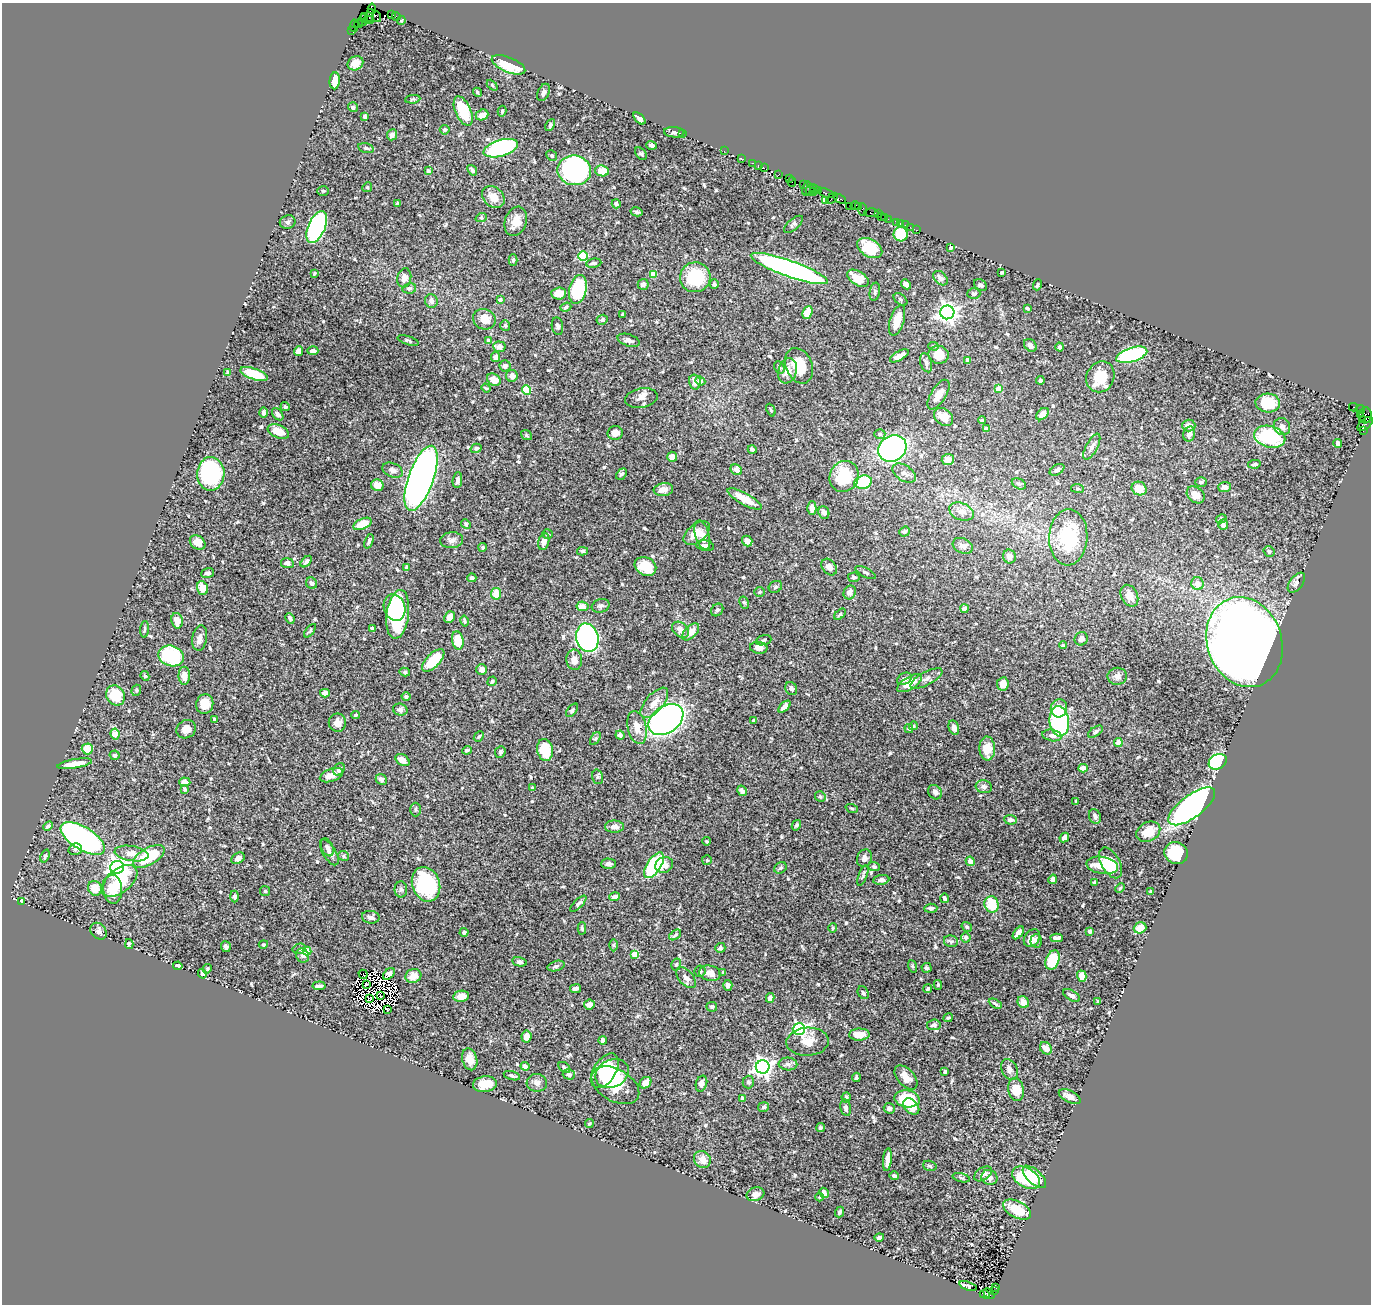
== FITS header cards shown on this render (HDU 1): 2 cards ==
NAXIS1  =                 1369
NAXIS2  =                 1302

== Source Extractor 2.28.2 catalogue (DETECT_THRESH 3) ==
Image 1369 x 1302 px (HDU 1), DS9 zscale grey, 1 PNG px = 1 image px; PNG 1373 x 1306 px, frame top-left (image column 1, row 1302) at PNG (2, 3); each listed source drawn as its Kron ellipse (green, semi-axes under 4 px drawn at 4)
Background 1.62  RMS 0.028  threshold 0.0855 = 3 sigma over >= 5 px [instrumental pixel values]
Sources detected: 590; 6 with non-positive FLUX_AUTO (blend fragments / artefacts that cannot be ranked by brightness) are neither listed nor drawn; of the other 584, the 500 brightest by FLUX_AUTO listed and drawn (84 fainter detections omitted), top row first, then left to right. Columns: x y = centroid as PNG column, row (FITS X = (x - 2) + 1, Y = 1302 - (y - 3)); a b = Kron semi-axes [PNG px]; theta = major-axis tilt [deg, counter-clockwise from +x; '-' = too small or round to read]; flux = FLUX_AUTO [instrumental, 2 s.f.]
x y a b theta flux
372 9 5 4 - 840
391 14 4 2 - 140
365 16 4 2 - 210
369 16 7 3 71 440
396 16 4 2 - 100
377 17 5 3 - 170
363 20 6 2 75 210
368 20 5 2 - 340
401 20 4 3 - 2.9
358 24 4 3 - 200
354 26 6 3 87 190
351 31 2 2 - 50
355 63 8 7 - 18
509 65 18 7 -23 58
335 81 8 5 85 21
492 85 6 4 -45 2.3
477 92 5 3 - 3.3
544 92 9 5 63 6
413 99 8 4 5 2.9
353 107 5 4 - 4.6
463 111 15 7 -66 64
502 111 5 3 - 3
482 115 6 5 - 15
365 116 4 4 - 5.7
639 118 7 4 -45 9.4
550 125 6 4 63 3.4
445 130 5 4 - 4.1
674 132 10 5 -4 5
682 134 2 2 - 34
392 135 5 5 - 7.6
652 145 5 3 - 4.5
366 148 8 4 -14 3.2
501 148 18 8 16 280
724 151 2 2 - 70
641 154 7 5 -49 3.4
552 156 5 5 - 3.5
741 158 3 2 - 100
753 163 3 2 - 160
758 166 3 2 - 110
764 168 2 2 - 110
472 170 6 4 -52 4.7
574 170 17 15 -9 530
428 171 4 3 - 7.3
602 171 7 5 -10 30
778 174 4 2 - 130
789 178 3 3 - 140
792 182 5 2 - 84
803 185 4 3 - 210
367 187 5 4 - 2.3
806 188 7 3 76 580
815 189 5 3 - 230
810 190 5 2 - 130
323 191 6 5 - 2.6
818 191 4 3 - 470
813 192 3 2 - 130
826 193 8 3 -21 640
493 197 12 9 -45 22
832 198 7 3 43 280
840 199 6 3 -24 430
826 200 3 3 - 260
398 203 4 3 - 2.6
616 204 4 4 - 4.9
855 205 4 2 - 160
849 206 2 2 - 130
858 206 4 3 - 150
863 209 6 3 -87 200
637 212 6 3 -14 3.5
871 213 7 4 -2 360
878 214 3 2 - 140
881 216 2 2 - 100
885 217 3 2 - 110
481 218 6 3 18 2.3
888 219 3 2 - 30
516 221 15 10 70 25
288 222 8 7 - 5.2
896 222 4 3 - 200
900 223 3 3 - 96
793 224 11 5 40 5
905 225 2 2 - 33
317 227 17 8 67 460
910 227 2 2 - 22
916 230 3 2 - 66
901 234 7 7 - 59
870 248 13 8 -29 55
951 248 3 3 - 4.6
583 256 5 5 - 98
513 260 6 4 89 3.4
594 263 8 4 8 5.6
789 269 41 8 -19 640
1002 272 3 3 - 2.3
314 273 4 3 - 2.4
654 274 4 4 - 37
695 277 15 15 - 100
404 278 10 7 78 14
858 278 12 7 -32 39
940 278 8 5 -45 9.6
643 284 5 5 - 8.6
714 284 5 4 - 4.9
906 284 5 4 - 9.4
980 285 7 5 -39 3.9
1037 285 5 3 - 2.9
409 288 7 5 12 4.8
578 289 15 8 78 170
875 292 9 5 81 4.2
559 293 7 6 - 21
974 294 6 5 - 4
900 299 8 5 -39 3.3
500 300 4 4 - 3.8
431 301 7 6 - 6.8
566 307 6 4 20 3.1
1027 308 4 3 - 3.1
808 312 7 4 67 31
947 312 7 7 - 1100
623 314 3 3 - 3.1
484 319 11 10 - 27
602 320 6 4 27 4
897 320 16 7 73 27
505 326 5 5 - 3.3
557 326 9 5 -81 4.9
408 340 11 4 -17 3.4
488 340 4 4 - 3.8
628 340 11 6 -18 7.2
1030 345 7 5 -47 8.6
933 346 5 4 - 2.4
499 347 6 5 - 9.6
1060 347 4 4 - 5
298 351 5 4 - 12
313 351 5 3 - 8.1
939 355 10 9 - 29
1132 355 16 7 17 300
899 356 10 4 30 13
495 357 5 4 - 7.6
968 360 4 3 - 9.8
926 363 10 5 -72 6
505 366 5 5 - 6.4
799 366 18 13 -67 59
779 367 6 5 - 4.9
787 371 13 9 72 19
228 372 4 3 - 5.5
254 374 14 5 -19 57
512 376 6 5 - 10
1100 377 16 13 60 47
494 380 7 5 -33 22
1040 380 4 3 - 3.9
700 381 5 4 - 4.4
695 382 7 5 -77 13
486 388 5 3 - 2.3
999 389 4 4 - 19
526 390 4 4 - 92
939 395 17 7 58 18
641 398 16 9 11 12
1268 403 12 9 -3 72
285 407 4 4 - 3.3
1353 407 5 3 - 850
1360 409 5 3 - 100
771 410 6 4 -68 2.7
263 413 5 4 - 4.7
278 414 7 4 -51 7.1
1042 414 7 5 43 14
1360 414 3 3 - 730
1366 415 8 6 -89 610
944 417 10 8 -39 22
1362 419 3 2 - 73
982 420 4 4 - 2.5
1365 424 9 5 41 520
1189 426 7 6 - 14
1282 427 9 7 -57 9.4
986 429 4 4 - 12
278 431 11 6 -23 27
1363 431 3 2 - 140
615 433 7 7 - 15
880 434 5 5 - 3.3
1189 434 8 5 77 11
526 435 6 4 -38 2.6
1270 437 16 10 -16 140
1338 443 4 4 - 7.1
1092 447 14 5 62 9.4
476 448 5 4 - 4
892 448 15 12 36 600
752 450 4 3 - 4.6
672 457 5 5 - 17
948 459 6 5 - 18
1254 464 6 3 10 3.1
393 470 11 7 -24 7.7
736 470 6 5 - 11
1057 470 8 5 31 6.6
904 473 13 7 -34 9.9
211 474 17 13 89 290
621 474 6 4 50 3.6
844 476 16 14 61 78
421 478 34 12 70 1500
457 480 8 4 83 5.7
863 482 9 6 15 90
1201 482 6 4 0 2.5
1019 484 7 5 -29 3.8
377 485 6 6 - 19
1224 487 6 5 - 8.9
1077 488 6 4 -8 2.9
1139 489 7 6 - 25
663 490 10 6 7 15
1196 495 10 7 -38 15
745 499 19 6 -29 35
812 508 6 4 90 16
824 512 6 5 - 7.1
961 512 13 8 -22 15
1221 519 5 4 - 3
363 524 10 5 24 38
466 524 5 4 - 2.4
1223 525 5 5 - 5.8
905 532 5 4 - 4.3
697 533 15 9 40 24
547 534 5 4 - 3.2
702 535 15 7 -73 16
1068 537 28 19 87 110
452 540 11 8 4 9.4
369 541 7 4 70 3.8
544 541 8 5 76 12
747 541 5 5 - 11
198 543 8 6 -36 16
705 546 9 5 -10 8.8
963 546 10 7 -27 7.8
483 547 4 4 - 3.4
583 551 5 4 - 3
1269 551 6 5 - 5
1009 557 7 6 - 9.2
306 562 7 4 45 5.4
287 563 6 5 - 9.5
645 566 11 9 -29 53
406 567 4 3 - 3.1
829 567 9 6 -50 11
866 572 11 4 -27 4.4
208 573 6 4 19 4.4
854 577 6 5 - 3.6
472 578 4 4 - 5.9
312 583 6 5 - 7.3
1296 583 11 6 52 7.5
1197 584 6 6 - 13
775 587 7 5 32 4
202 588 7 5 -70 23
759 592 5 5 - 2.5
850 592 7 6 - 11
496 594 5 5 - 31
1129 596 11 8 -64 17
744 602 6 4 -61 2.9
582 606 6 5 - 13
601 606 9 6 17 5.4
394 608 13 10 -71 63
964 608 4 4 - 6.4
717 610 7 5 50 5.1
398 614 24 11 82 190
840 614 7 4 43 3.1
449 617 6 5 - 18
290 618 5 3 - 4.7
177 621 8 5 -78 23
464 621 5 4 - 2.9
372 628 4 3 - 4.1
145 629 8 3 85 3.1
680 630 9 7 -42 10
310 631 8 4 52 3
691 632 10 6 45 17
200 638 13 7 81 11
587 638 14 11 -74 560
1081 639 7 6 - 8.8
458 640 9 6 -80 42
763 640 8 4 18 3.8
1245 642 46 37 -70 3900
1063 645 4 4 - 2.3
759 648 9 6 -7 13
171 656 13 10 -17 160
433 660 14 6 46 58
574 660 10 8 -87 16
482 669 5 5 - 9.7
405 672 5 4 - 3.2
145 676 5 4 - 2.9
184 676 9 5 -89 17
1117 676 9 8 - 9.7
926 678 18 6 28 12
904 679 8 5 29 6.4
492 681 5 4 - 3.2
909 683 14 6 31 29
1003 684 7 5 81 13
791 689 7 5 -60 4.8
136 690 6 4 71 2.6
325 693 5 4 - 14
115 695 10 9 - 54
406 697 4 4 - 5.9
654 703 18 8 49 22
205 704 10 8 74 29
784 707 7 4 44 14
1059 708 9 8 - 23
400 710 7 6 - 5.7
572 710 8 4 51 3.4
355 715 4 3 - 3.1
214 719 3 3 - 4.5
666 720 19 13 35 710
753 720 3 3 - 2.6
1059 721 15 10 -83 250
337 723 9 8 - 15
913 726 4 4 - 3.1
637 727 17 9 -78 24
909 728 4 4 - 3
954 728 7 5 -75 8
186 729 10 8 35 14
1095 732 8 4 34 4.7
115 734 5 4 - 39
620 735 4 4 - 5.8
1052 735 9 5 -11 8.3
479 736 6 4 49 2.5
595 739 7 4 57 3.5
1118 743 4 4 - 26
87 749 5 5 - 38
987 749 12 8 -87 30
467 750 5 3 - 3.2
545 750 11 8 -80 58
500 752 6 5 - 3.7
115 755 5 4 - 4.4
402 760 8 5 -34 18
1218 762 9 7 32 320
75 764 17 4 10 22
1083 768 5 4 - 13
339 769 7 5 54 6.3
331 775 12 6 19 19
598 777 7 5 -73 3.7
381 779 6 5 - 6.3
185 782 6 4 -6 8.5
984 787 8 6 -12 8.2
532 788 3 3 - 2.5
184 789 4 3 - 3.2
742 791 5 4 - 6
935 792 8 6 -47 6.3
820 796 5 5 - 3.4
1076 801 3 3 - 2.3
1192 806 28 11 36 740
852 808 6 4 -19 2.7
416 810 7 5 -90 3.5
1095 816 7 6 - 5.5
1010 820 6 5 - 8.1
796 825 5 4 - 3.6
48 826 5 4 - 4.5
614 827 9 6 0 13
1148 832 12 9 29 33
1064 837 5 4 - 11
83 838 25 11 -31 500
707 841 4 3 - 2.4
327 847 9 5 -66 6.6
75 849 7 5 17 5.1
329 852 15 6 -58 9.3
131 853 17 7 -8 19
1176 853 12 11 - 78
45 856 7 4 69 2.9
149 856 17 8 30 100
343 856 5 4 - 2.9
238 858 7 5 34 8.2
864 858 9 7 62 7.4
707 860 5 5 - 2.4
970 861 5 4 - 15
1110 863 17 9 -60 44
609 864 7 5 -1 6.6
654 865 14 7 56 170
664 865 9 7 26 13
1102 865 16 8 -9 51
117 867 7 6 - 1000
874 867 5 4 - 3.4
780 868 6 5 - 3.7
863 876 11 4 70 3.9
1053 879 4 4 - 6.7
881 880 8 5 7 5.8
119 881 21 12 38 69
1094 883 4 3 - 4
426 884 18 14 -71 160
95 888 7 6 - 28
1120 888 5 4 - 2.6
113 889 14 9 -88 48
401 889 8 6 -89 4.7
265 891 5 5 - 2.5
1151 891 3 3 - 2.3
234 897 6 4 -89 4.7
615 897 5 4 - 9.9
944 898 5 3 - 5.1
22 901 4 3 - 14
578 904 10 4 45 4.4
992 904 8 7 - 52
931 908 6 4 4 4.5
371 917 9 6 -9 8.4
967 927 5 4 - 3
582 928 6 4 -88 3.2
833 928 4 4 - 2.3
1140 928 6 5 - 21
98 931 9 7 -47 7.1
1090 931 3 3 - 8.1
464 932 4 4 - 4.4
1018 933 7 4 53 13
675 935 7 4 38 3.7
966 937 5 5 - 8.2
1032 938 10 7 52 16
1057 938 6 4 -2 7
951 941 7 6 - 4.6
1036 941 7 5 87 9
129 944 5 4 - 3.7
263 944 5 4 - 2.4
614 945 6 4 -90 2.8
226 947 5 4 - 4.4
720 948 5 5 - 4.7
299 949 7 5 14 4.5
307 951 4 4 - 36
635 954 4 4 - 29
303 956 7 6 - 5.5
1053 960 10 6 69 90
519 962 7 4 -12 4.2
676 965 6 5 - 3.1
178 966 5 3 - 7.4
556 966 8 5 16 4
912 966 6 4 -70 2.7
926 968 5 5 - 3.5
207 969 5 4 - 2.7
700 971 5 5 - 5.2
710 973 11 7 -14 14
723 973 3 3 - 2.7
202 974 5 4 - 3.1
363 974 5 2 - 2.3
389 974 7 4 41 4.4
413 976 8 7 - 21
1082 976 6 4 -73 17
686 978 12 7 -48 11
367 984 3 2 - 2.9
728 985 5 4 - 6.6
938 985 5 4 - 2.8
319 986 6 3 5 4.5
928 988 4 4 - 2.6
576 989 5 3 - 6.5
863 993 7 5 -59 4.3
1072 995 9 5 -31 6.1
381 996 3 2 - 3.5
461 996 8 5 10 18
770 998 5 4 - 11
370 999 4 2 - 4.9
1098 1001 3 3 - 2.5
1023 1002 6 5 - 17
995 1004 7 3 -30 3.9
589 1005 5 5 - 15
712 1007 5 5 - 3
387 1009 3 2 - 4.1
948 1018 5 4 - 2.9
934 1025 7 5 7 6.7
799 1029 6 5 - 320
859 1035 10 6 2 21
526 1036 6 5 - 14
603 1040 4 4 - 5.6
808 1042 21 14 3 28
1046 1048 7 5 -45 19
470 1059 11 7 -75 16
788 1064 9 6 -3 6.4
525 1066 4 4 - 7.3
564 1067 7 4 -40 3.8
763 1067 7 6 - 1000
1009 1069 11 7 -64 9.3
605 1071 19 11 58 66
945 1072 4 3 - 3.2
612 1073 17 13 26 66
569 1074 6 5 - 6.3
512 1076 8 4 -16 4.3
856 1077 5 3 - 3.5
906 1077 14 8 -48 19
748 1082 6 6 - 4.9
537 1083 10 9 - 8.4
645 1083 6 5 - 11
485 1084 12 8 7 27
701 1084 8 5 72 11
615 1085 26 16 -30 76
1016 1090 11 7 -78 38
846 1097 5 4 - 3.9
1070 1097 12 5 -26 13
743 1099 4 4 - 12
907 1099 13 8 -9 99
764 1107 5 5 - 4.2
911 1107 9 6 -47 21
846 1108 8 5 -78 5.7
889 1108 5 5 - 6.6
589 1123 5 4 - 2.4
820 1128 5 4 - 3
702 1159 9 8 - 17
887 1160 11 4 84 13
930 1166 7 5 -18 3.2
983 1174 10 6 33 11
894 1176 4 3 - 3.3
989 1177 8 7 - 10
1034 1177 14 7 -42 36
961 1178 9 3 -13 2.6
1026 1178 15 9 -32 88
824 1193 5 4 - 10
755 1194 9 6 20 8.8
820 1197 4 4 - 2.3
1017 1210 15 8 -27 42
839 1212 5 4 - 2.9
879 1237 5 4 - 4
968 1286 9 3 -18 5.5
995 1287 3 2 - 270
994 1291 2 2 - 92
985 1294 5 3 - 210
989 1294 6 3 -42 280
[84 fainter detections neither listed nor drawn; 6 non-positive-flux detections neither listed nor drawn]